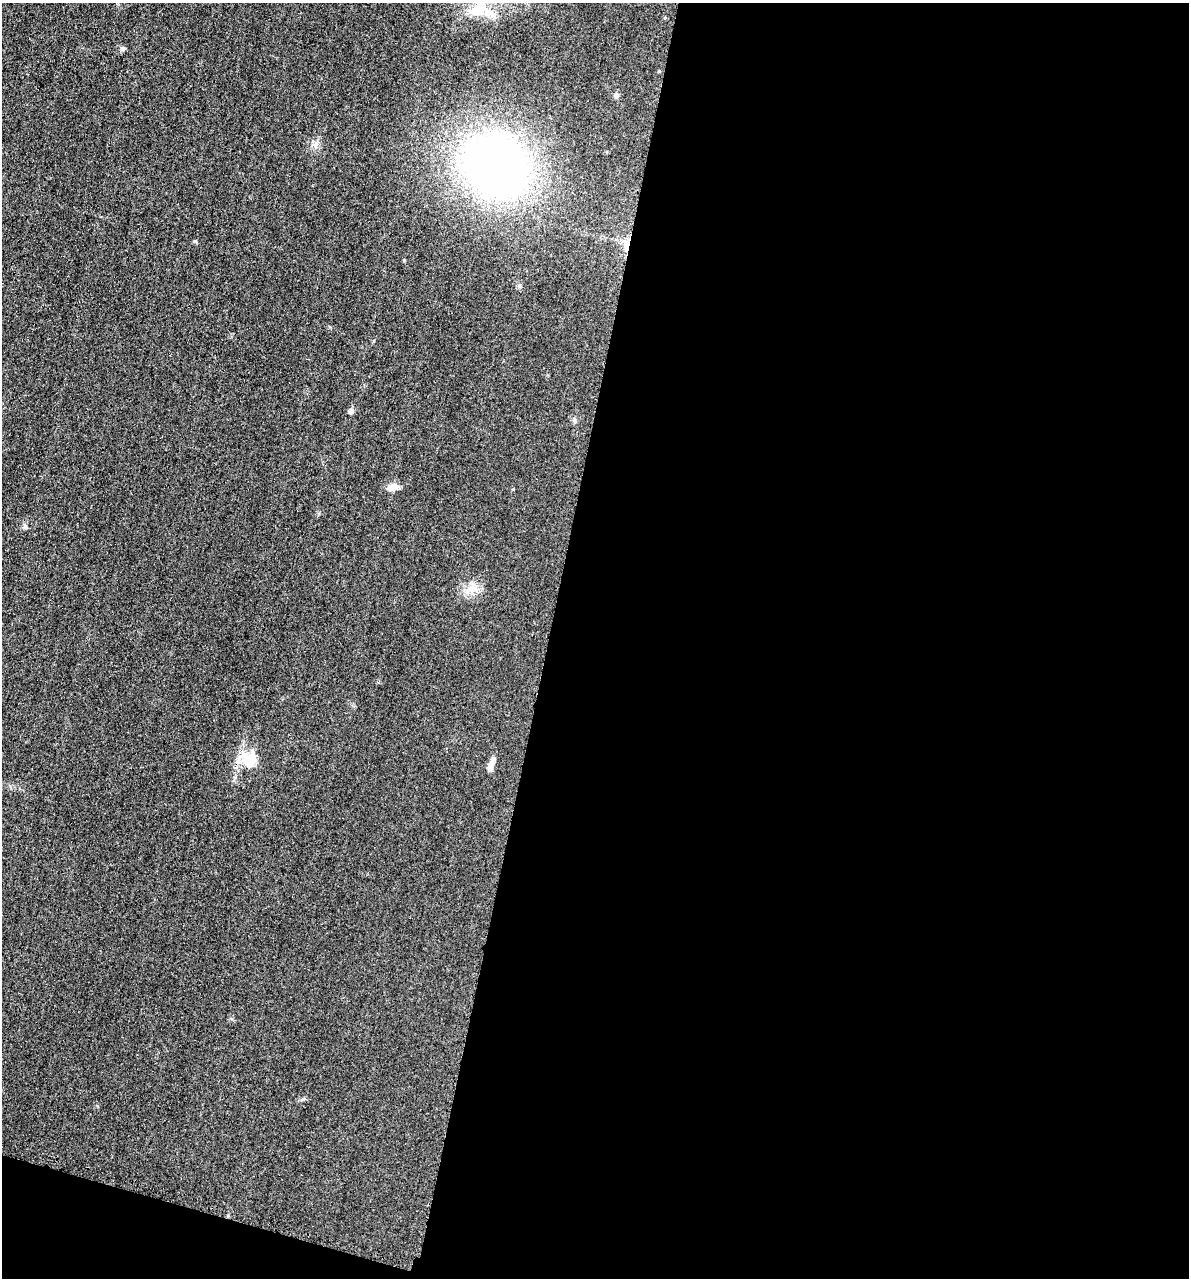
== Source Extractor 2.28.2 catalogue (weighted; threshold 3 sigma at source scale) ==
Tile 16 of 4 x 4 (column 4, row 4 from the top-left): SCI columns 3705-4891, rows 18-1293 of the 5154 x 5142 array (HDU 1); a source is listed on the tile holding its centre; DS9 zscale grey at full resolution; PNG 1191 x 1280 px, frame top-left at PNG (2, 3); no overlay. Shown black and unused: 56% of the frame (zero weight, under 3 of 4 exposures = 2% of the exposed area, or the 3 px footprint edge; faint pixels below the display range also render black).
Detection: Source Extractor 2.28.2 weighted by HDU 2 'WHT'; one run over the whole footprint, this tile lists its part. Background 0.0179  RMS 0.0055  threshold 0.0248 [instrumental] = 3 sigma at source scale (4.5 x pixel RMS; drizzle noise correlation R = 1.50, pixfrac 1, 0.05/0.05 arcsec/px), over >= 5 px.
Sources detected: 11; all 11 listed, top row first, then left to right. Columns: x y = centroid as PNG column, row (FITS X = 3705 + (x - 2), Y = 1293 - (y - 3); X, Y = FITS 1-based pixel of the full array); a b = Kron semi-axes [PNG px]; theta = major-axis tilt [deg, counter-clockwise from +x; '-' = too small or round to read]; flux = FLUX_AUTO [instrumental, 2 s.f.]
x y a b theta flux
478 10 23 14 28 14
123 49 7 5 22 1
616 95 7 6 - 1.4
496 166 56 49 -35 320
626 243 10 5 -57 2.2
351 411 5 5 - 2.2
393 487 13 8 6 3.5
25 527 7 4 0 0.94
471 589 18 9 16 5.8
250 759 7 6 - 32
490 767 16 6 80 3
Overlapping masked pixels (flux is a lower limit): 1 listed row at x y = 626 243
Unlisted compact peaks at least as high as the median listed source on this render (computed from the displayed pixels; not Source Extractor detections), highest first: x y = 303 1099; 404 260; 196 241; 513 489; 574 420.